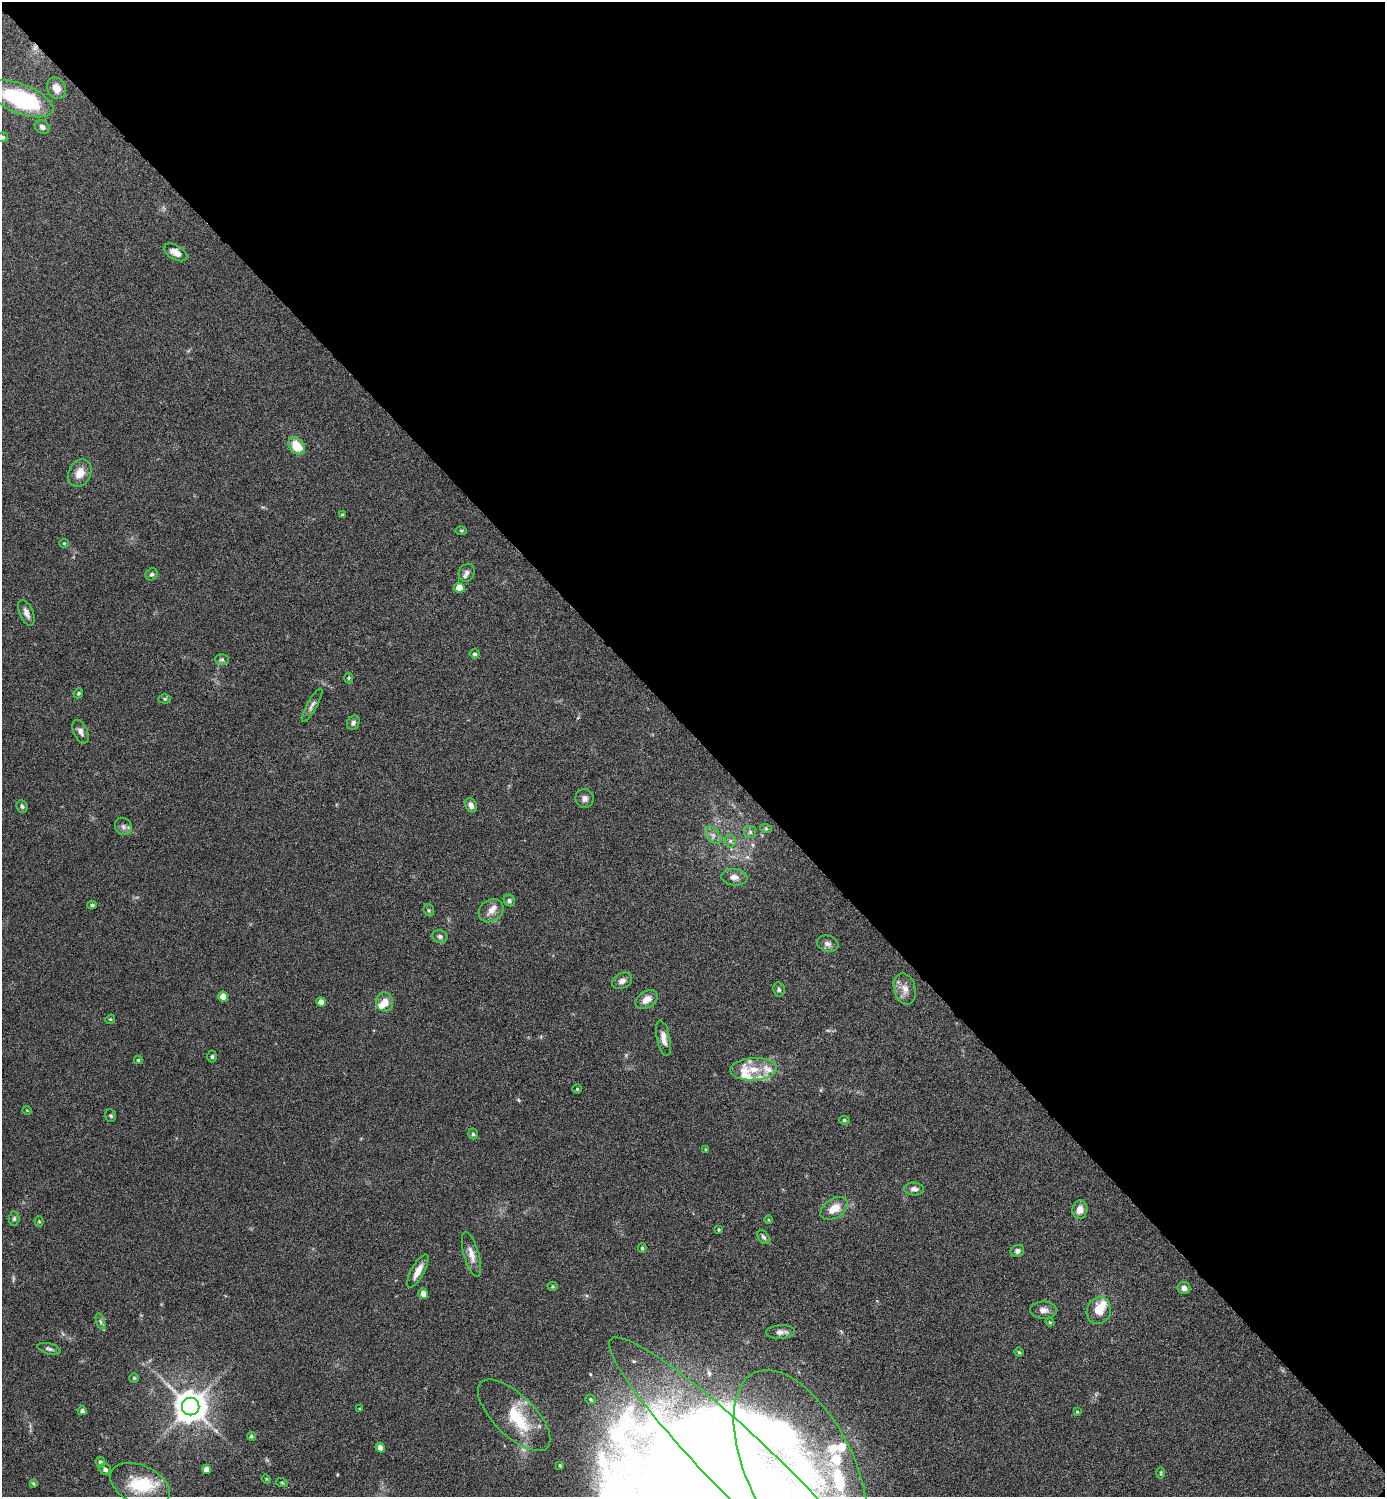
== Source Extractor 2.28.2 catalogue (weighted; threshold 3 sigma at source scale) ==
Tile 3 of 4 x 4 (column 3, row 1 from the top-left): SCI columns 2922-4304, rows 4489-5983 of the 5985 x 5984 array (HDU 1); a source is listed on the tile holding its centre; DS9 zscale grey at full resolution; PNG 1387 x 1499 px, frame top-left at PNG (2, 2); each listed source drawn as its Kron ellipse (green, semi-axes under 4 px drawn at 4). Shown black and unused: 49% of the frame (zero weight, under 4 of 8 exposures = <1% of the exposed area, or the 3 px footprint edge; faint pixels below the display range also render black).
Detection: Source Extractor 2.28.2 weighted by HDU 2 'WHT'; one run over the whole footprint, this tile lists its part. Background 0.121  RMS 0.0053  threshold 0.0215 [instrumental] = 3 sigma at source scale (4.09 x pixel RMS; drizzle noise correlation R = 1.36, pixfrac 0.8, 0.05/0.05 arcsec/px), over >= 5 px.
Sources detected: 115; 1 too faint to see at this stretch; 2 inside a brighter object's white glare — neither listed nor drawn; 15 inside a brighter listed object's ellipse — not listed separately; the other 97 listed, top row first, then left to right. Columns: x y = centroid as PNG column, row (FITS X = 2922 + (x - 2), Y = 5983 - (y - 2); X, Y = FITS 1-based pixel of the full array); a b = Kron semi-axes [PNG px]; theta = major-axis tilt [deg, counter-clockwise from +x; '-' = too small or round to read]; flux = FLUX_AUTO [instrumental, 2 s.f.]
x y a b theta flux
56 88 11 9 -60 4.6
21 99 34 14 -21 55
42 127 8 6 -30 1.8
2 137 6 5 - 1.1
175 252 13 7 -30 4
297 446 10 7 -50 10
80 473 14 11 63 5.5
342 515 4 3 - 0.47
461 531 6 3 0 0.57
64 543 4 4 - 0.48
467 573 9 7 61 1.7
152 574 6 5 - 1
459 588 5 5 - 6.5
26 613 14 6 -66 2.7
475 654 5 4 - 0.96
222 659 7 5 1 1
349 678 5 3 - 0.59
78 693 5 4 - 0.63
165 699 6 4 -1 0.74
312 705 19 5 60 2
353 723 7 6 - 1.3
81 732 12 7 -66 2.2
585 798 9 9 - 2.2
471 805 7 5 -62 2.4
22 806 6 5 - 1.1
123 826 9 8 - 1.9
766 829 6 4 -18 0.6
750 832 6 6 - 0.97
713 835 10 6 -50 1.9
730 841 6 6 - 1.2
734 877 13 8 -5 3
509 901 6 5 - 1.1
92 905 4 3 - 0.95
429 910 6 5 - 0.78
491 911 13 10 38 3.9
440 936 7 6 - 1.4
828 944 11 8 -16 2.1
622 981 10 7 27 2.4
779 989 7 5 -78 1.1
905 989 16 10 -76 4.3
223 997 5 5 - 5.8
647 1000 12 8 31 4.2
321 1002 5 4 - 3.3
385 1002 9 8 - 4.9
110 1019 5 4 - 0.57
663 1038 18 6 -78 3.6
212 1056 6 4 89 0.77
138 1060 4 4 - 0.59
754 1069 23 11 3 9.5
577 1089 4 4 - 0.58
27 1110 4 3 - 0.38
110 1116 6 5 - 0.77
844 1120 5 4 - 0.66
473 1134 5 4 - 0.89
706 1150 3 2 - 0.48
914 1189 10 6 -2 2
834 1208 15 9 33 6.9
1080 1210 9 7 78 3.9
14 1219 7 5 85 0.93
769 1220 4 3 - 0.36
39 1221 5 4 - 0.55
719 1229 4 4 - 0.56
763 1237 7 5 -56 1.4
642 1248 5 3 - 0.74
1017 1251 7 6 - 1.6
471 1254 23 7 -74 4.4
418 1271 19 6 62 4.7
552 1286 5 4 - 0.6
1184 1288 6 6 - 2.3
423 1293 5 4 - 3.5
1043 1310 13 8 -2 3
1099 1311 13 12 - 8.3
101 1322 8 4 -71 1
1050 1322 4 4 - 0.51
781 1332 14 6 4 2.5
49 1349 12 5 -15 1.4
1019 1352 4 4 - 0.61
134 1378 5 5 - 0.67
591 1399 5 4 - 0.71
191 1407 9 8 - 910
360 1409 3 3 - 0.54
82 1411 4 4 - 1.4
1077 1412 4 3 - 0.48
514 1415 46 20 -44 21
251 1436 4 4 - 0.83
380 1447 5 4 - 2.7
100 1462 5 4 - 1.5
560 1465 3 2 - 0.55
105 1469 6 5 - 1.5
206 1469 5 4 - 4.9
801 1469 107 53 -64 140
1161 1473 6 4 90 0.51
266 1479 5 4 - 0.56
757 1482 205 31 -44 390
33 1483 3 3 - 0.58
282 1483 6 3 -19 0.56
140 1485 31 19 -24 22
Overlapping masked pixels (flux is a lower limit): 1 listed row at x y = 21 99
Isophote crosses this tile's border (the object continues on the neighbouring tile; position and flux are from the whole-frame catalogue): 3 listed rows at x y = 2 137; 801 1469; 757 1482